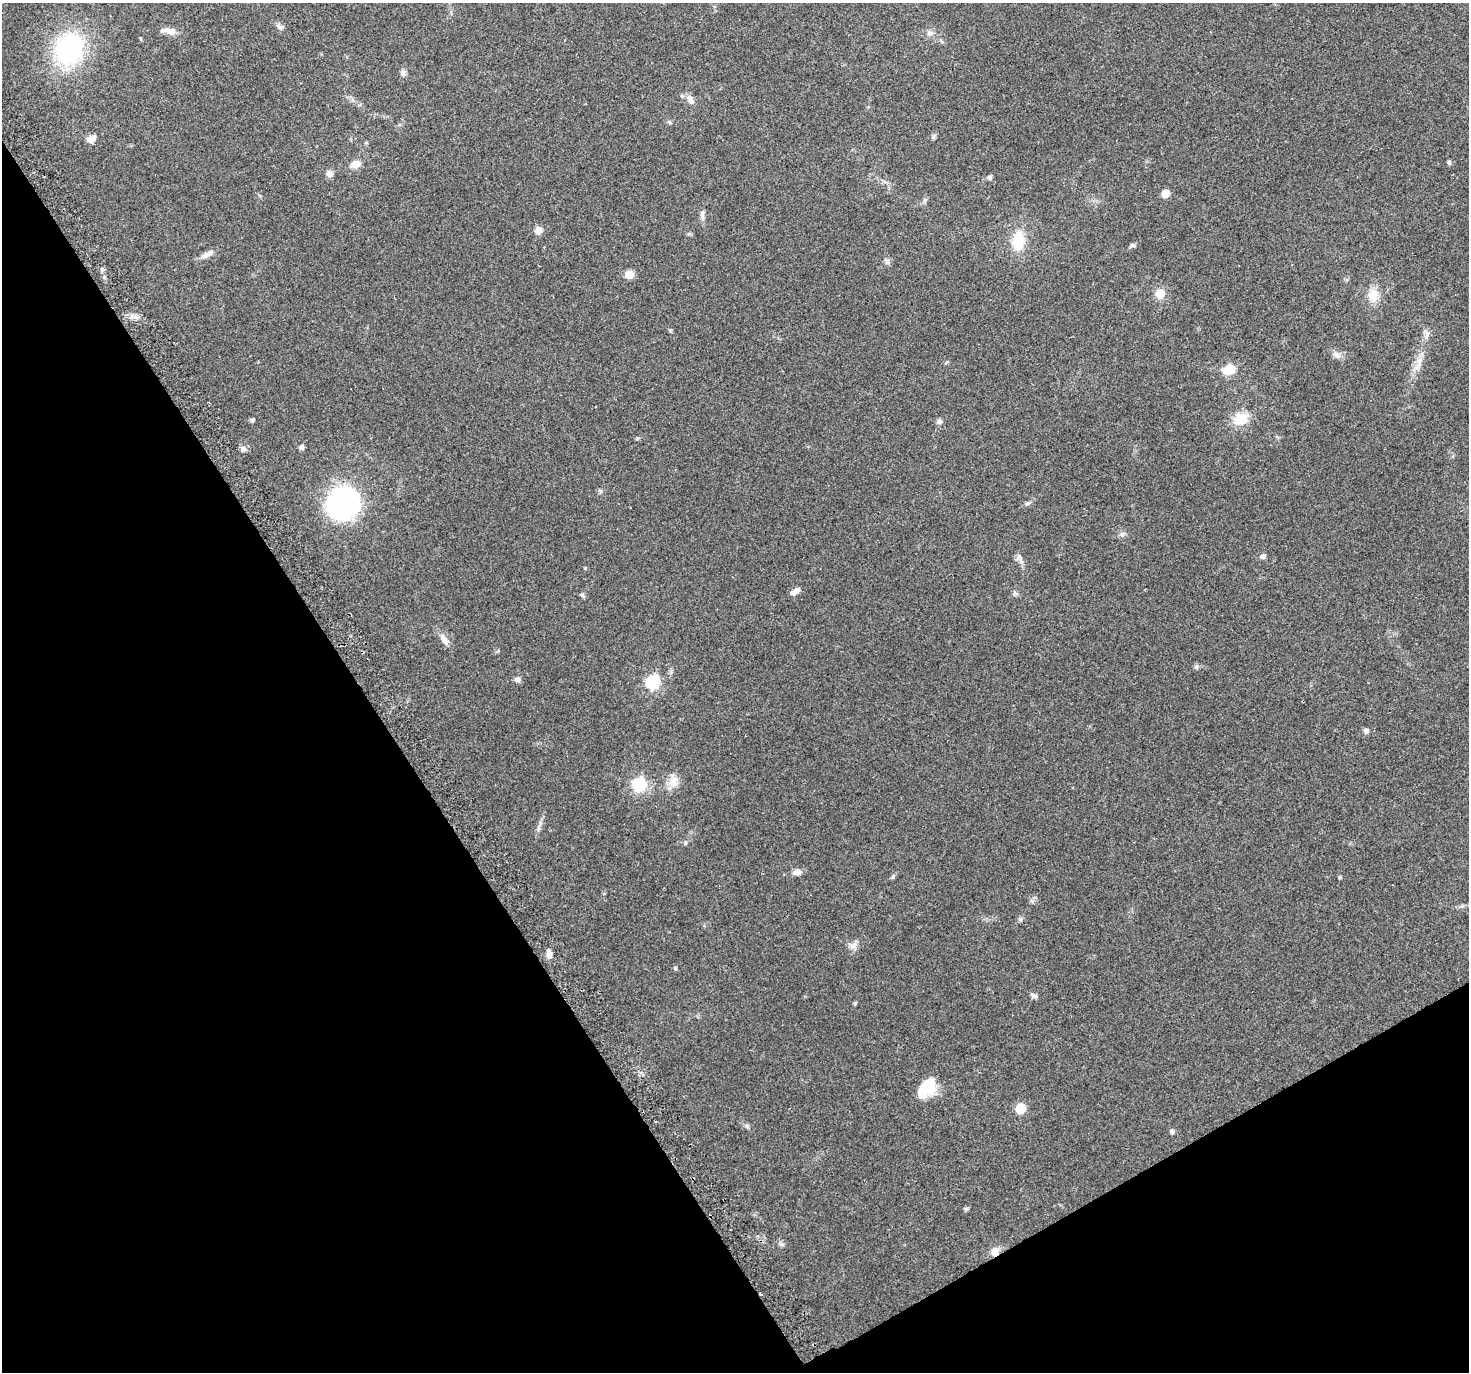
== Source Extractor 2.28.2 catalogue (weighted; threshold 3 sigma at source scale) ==
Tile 14 of 4 x 4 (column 2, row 4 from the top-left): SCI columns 1494-2960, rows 134-1503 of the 5926 x 5806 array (HDU 1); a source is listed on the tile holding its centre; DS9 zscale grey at full resolution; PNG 1471 x 1374 px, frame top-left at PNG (2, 3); no overlay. Shown black and unused: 31% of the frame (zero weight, under 2 of 3 exposures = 2% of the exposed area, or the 3 px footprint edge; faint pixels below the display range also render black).
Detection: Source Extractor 2.28.2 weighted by HDU 2 'WHT'; one run over the whole footprint, this tile lists its part. Background 0.093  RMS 0.0092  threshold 0.0415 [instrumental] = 3 sigma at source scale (4.5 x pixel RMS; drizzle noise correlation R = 1.50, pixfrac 1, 0.0396/0.0396 arcsec/px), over >= 5 px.
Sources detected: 59; all 59 listed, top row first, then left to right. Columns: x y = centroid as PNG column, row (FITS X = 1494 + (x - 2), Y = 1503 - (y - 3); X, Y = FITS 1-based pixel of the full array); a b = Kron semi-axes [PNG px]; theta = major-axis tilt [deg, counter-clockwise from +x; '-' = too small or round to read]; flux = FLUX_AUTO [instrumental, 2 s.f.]
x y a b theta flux
280 27 10 7 -36 3.2
169 31 22 8 -10 6.8
930 33 9 8 - 3.6
69 49 23 20 65 140
403 73 8 7 - 2.9
690 99 14 7 -58 4.7
91 139 10 8 31 5.6
1449 163 5 5 - 1.8
355 164 9 7 9 8.7
329 174 8 7 - 4.2
989 177 6 5 - 2
1165 193 6 5 - 13
702 215 15 6 -86 3.5
538 230 9 9 - 5.2
1018 240 21 14 84 25
1133 245 7 5 0 1.7
205 256 15 7 25 4.9
887 262 8 6 -75 2.3
102 270 6 5 - 1.7
629 274 8 7 - 9.6
1160 294 11 11 - 9.3
1373 295 18 14 77 12
1337 355 12 7 -29 4.2
1419 362 12 5 85 4.7
1229 369 11 8 14 19
1240 419 16 14 24 18
252 420 6 6 - 1.4
939 422 7 6 - 2.4
301 447 5 5 - 2.9
243 449 7 4 -89 1.8
1028 503 8 3 19 1.7
343 504 25 22 44 210
1122 534 6 5 - 1.9
1263 556 7 6 - 2.8
1018 557 8 5 34 2.2
795 591 11 6 31 5
582 595 6 5 - 1.6
444 639 17 7 -53 6.4
1196 667 6 5 - 1.6
518 679 8 7 - 3
653 682 7 6 - 130
1366 731 7 6 - 2.6
673 781 16 12 -87 9.2
639 784 7 6 - 120
685 843 6 4 72 1.1
796 872 10 7 10 3.8
893 877 6 4 71 1.2
1020 919 6 6 - 1.9
853 945 11 7 50 4.2
549 954 11 6 87 4.2
675 968 5 4 - 1
1034 996 11 5 -29 2.3
926 1089 23 14 45 26
1020 1108 6 6 - 35
747 1126 7 5 -46 1.7
1172 1131 5 5 - 2.5
966 1209 6 4 18 1.3
781 1244 6 5 - 1.8
995 1252 12 9 52 6.5
Overlapping masked pixels (flux is a lower limit): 1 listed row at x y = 995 1252
Unlisted compact peaks at least as high as the median listed source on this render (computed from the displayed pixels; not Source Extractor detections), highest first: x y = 135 317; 933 137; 637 438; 1340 877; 855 1003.